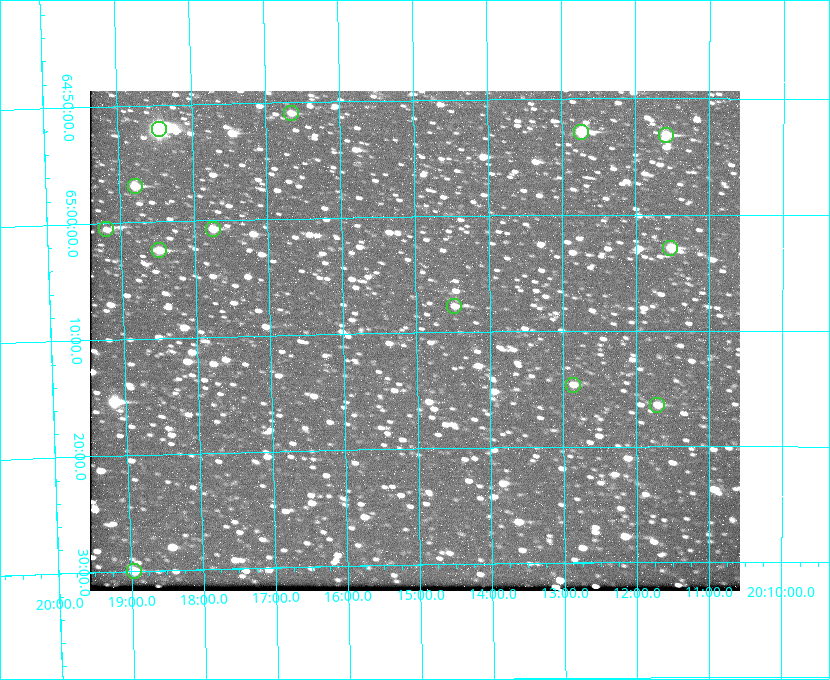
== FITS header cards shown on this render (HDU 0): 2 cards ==
NAXIS1  =                  650 / Width of table row in bytes
NAXIS2  =                  500 / Number of rows in table

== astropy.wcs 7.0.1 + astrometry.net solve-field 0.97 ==
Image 650 x 500 px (HDU 0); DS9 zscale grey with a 90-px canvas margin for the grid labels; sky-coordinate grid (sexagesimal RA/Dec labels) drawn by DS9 from the SOLVED WCS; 13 Tycho-2 reference stars matched to detected sources circled (green)
Header WCS: none
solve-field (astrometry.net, Tycho-2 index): SOLVED blind (the file carries no WCS)
Solved WCS: RA---TAN-SIP/DEC--TAN-SIP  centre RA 20:15:02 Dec +65:11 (303.76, +65.18 deg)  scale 5.17 arcsec/px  FOV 56.0' x 43.1'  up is -179 deg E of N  parity flipped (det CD > 0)
(file carries no celestial WCS; the grid is the blind solution)
Tycho-2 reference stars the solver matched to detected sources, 13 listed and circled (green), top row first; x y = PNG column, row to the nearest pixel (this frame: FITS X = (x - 90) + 1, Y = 500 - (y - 91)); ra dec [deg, ICRS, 3 dp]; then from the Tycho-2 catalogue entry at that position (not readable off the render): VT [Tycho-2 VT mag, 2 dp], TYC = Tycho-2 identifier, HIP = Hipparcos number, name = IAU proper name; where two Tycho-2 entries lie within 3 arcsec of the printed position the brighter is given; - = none
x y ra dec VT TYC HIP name
291 113 304.164 +64.849 10.65 4240-315-1 - -
159 129 304.612 +64.868 7.89 4241-1703-1 100101 -
581 132 303.184 +64.880 9.02 4240-488-1 - -
666 135 302.897 +64.886 9.40 4240-717-1 - -
135 186 304.698 +64.948 10.27 4241-1684-1 - -
106 229 304.798 +65.009 11.15 4241-1628-1 - -
213 229 304.437 +65.012 10.41 4241-1775-1 - -
670 248 302.882 +65.048 10.25 4240-98-1 - -
159 250 304.620 +65.041 10.25 4241-1573-1 - -
454 306 303.620 +65.129 11.18 4240-34-1 - -
573 385 303.217 +65.244 11.17 4240-236-1 - -
657 405 302.928 +65.273 10.74 4240-760-1 - -
134 571 304.739 +65.499 10.16 4241-1715-1 - -